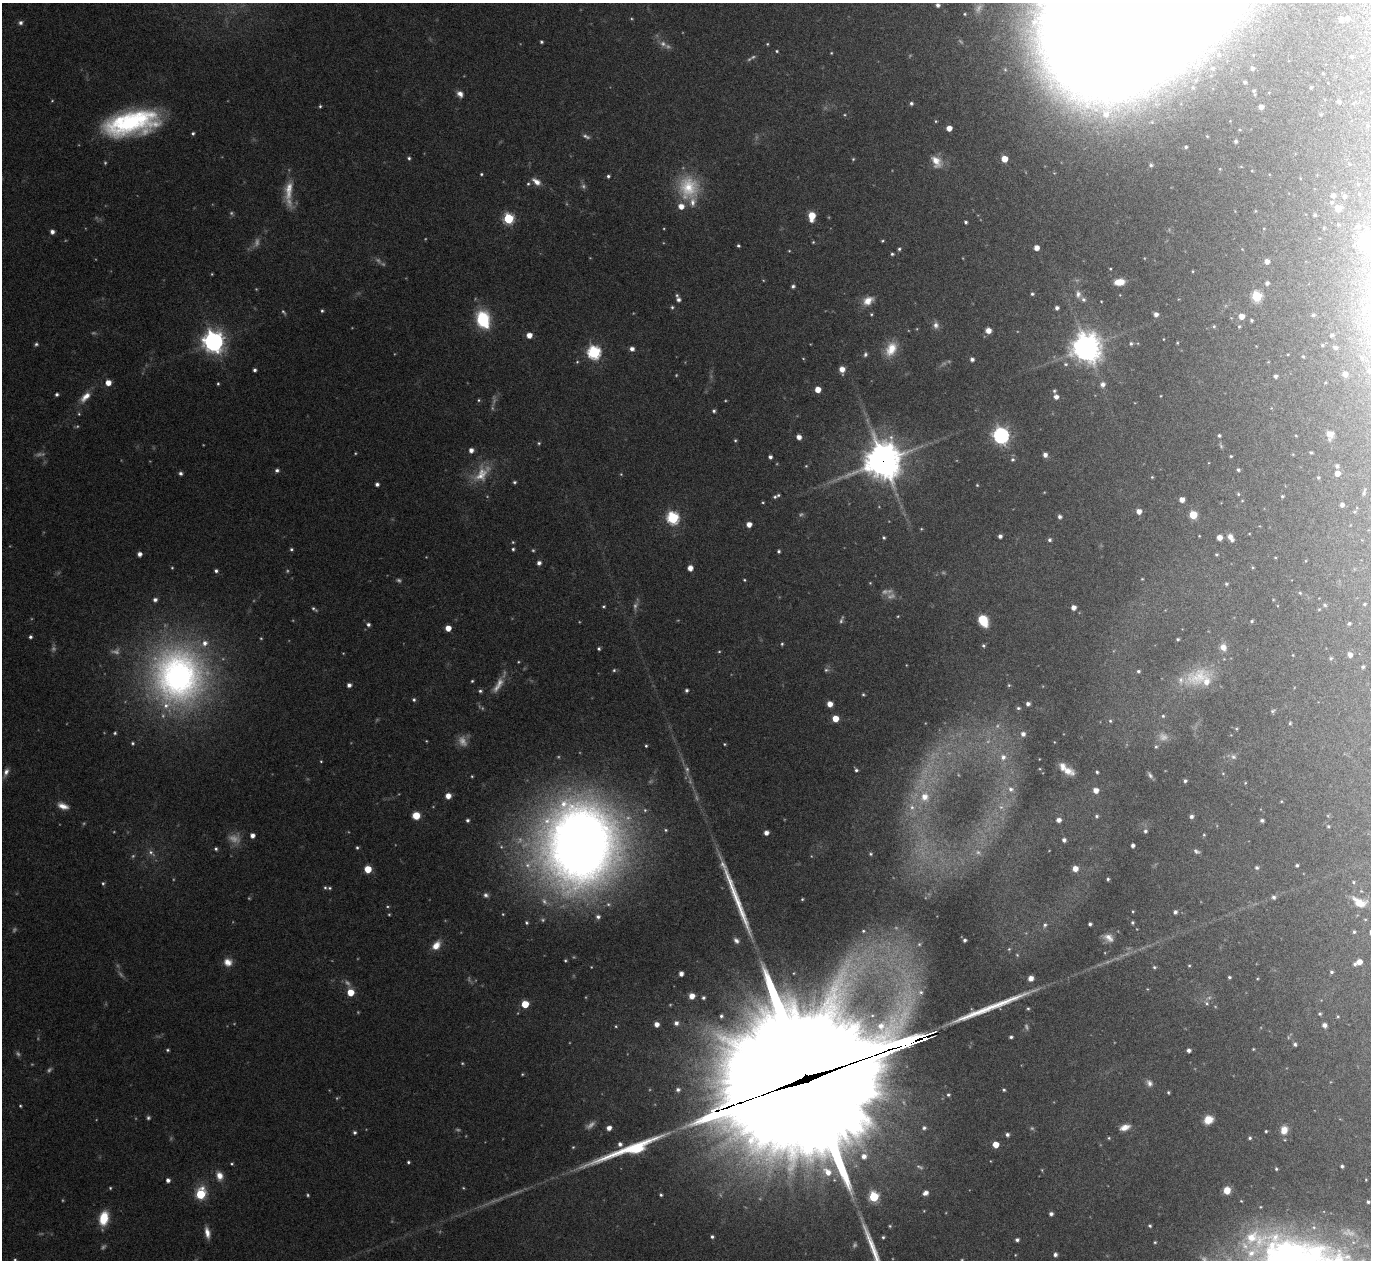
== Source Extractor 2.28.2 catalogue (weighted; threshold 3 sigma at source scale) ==
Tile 10 of 4 x 4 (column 2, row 3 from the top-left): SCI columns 1411-2779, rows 1450-2707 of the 5561 x 5540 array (HDU 1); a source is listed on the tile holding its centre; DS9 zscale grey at full resolution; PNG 1373 x 1262 px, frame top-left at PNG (2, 3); no overlay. Shown black and unused: <1% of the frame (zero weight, under 5 of 9 exposures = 4% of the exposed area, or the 3 px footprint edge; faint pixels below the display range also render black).
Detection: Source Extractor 2.28.2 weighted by HDU 2 'WHT'; one run over the whole footprint, this tile lists its part. Background 0.0837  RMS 0.0035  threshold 0.0144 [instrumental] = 3 sigma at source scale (4.09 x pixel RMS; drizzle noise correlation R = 1.36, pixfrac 0.8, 0.05/0.05 arcsec/px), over >= 5 px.
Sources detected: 472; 90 too faint to see at this stretch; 2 inside a brighter object's white glare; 4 long thin detections or spike segments (spike, bleed or trail) — not listed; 10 inside a brighter listed object's ellipse — not listed separately; the other 366 listed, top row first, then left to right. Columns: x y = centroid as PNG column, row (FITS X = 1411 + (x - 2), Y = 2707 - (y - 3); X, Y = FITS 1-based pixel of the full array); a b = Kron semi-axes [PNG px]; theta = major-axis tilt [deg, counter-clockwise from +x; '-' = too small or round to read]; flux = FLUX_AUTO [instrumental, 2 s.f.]
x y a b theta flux
938 5 5 5 - 1.1
965 14 4 3 - 0.35
1348 18 5 5 - 0.92
1341 20 5 5 - 1.3
20 23 6 5 - 1
541 42 4 3 - 0.52
767 44 4 3 - 0.33
777 51 4 3 - 0.37
831 53 3 3 - 0.28
1351 56 4 3 - 0.4
1252 68 6 6 - 0.99
1245 82 5 5 - 0.81
1311 87 3 2 - 0.32
1254 91 5 4 - 0.54
460 94 8 6 -44 1.8
1339 101 4 3 - 0.7
911 103 4 4 - 0.68
320 106 4 4 - 0.44
1261 107 4 4 - 1.7
131 123 54 23 11 52
949 128 5 4 - 2.9
193 133 3 3 - 0.61
1235 141 3 3 - 0.56
1186 147 3 3 - 0.53
409 158 5 4 - 0.61
853 159 5 4 - 0.4
1004 159 5 5 - 4.7
936 161 17 11 -59 4
1151 165 5 4 - 0.59
481 174 4 3 - 0.41
608 176 4 4 - 0.64
536 182 11 7 -37 2.5
528 184 5 5 - 0.51
688 187 32 27 -84 16
289 190 33 10 84 6.5
1359 194 3 2 - 0.23
1333 195 5 5 - 1.1
1344 196 5 5 - 0.8
1332 202 7 5 -1 0.71
1338 208 5 5 - 4.8
1315 215 4 4 - 0.59
812 216 8 5 87 6.9
508 219 6 6 - 27
966 222 4 3 - 0.59
1338 225 5 4 - 0.45
1264 228 4 3 - 0.22
1324 228 4 4 - 0.4
52 232 5 5 - 1.5
1370 239 19 18 - 20
882 241 4 3 - 0.37
813 242 4 3 - 0.33
738 246 3 3 - 0.49
1036 248 4 4 - 2.4
899 249 5 4 - 0.55
789 251 4 3 - 0.26
892 254 4 3 - 0.5
1267 261 5 5 - 2
1110 269 3 2 - 0.28
1193 271 5 3 - 0.3
1119 282 10 6 6 3.8
1267 283 4 4 - 0.98
793 286 4 4 - 0.79
1032 294 4 4 - 0.55
1078 294 10 7 -90 1.4
1256 296 6 5 - 23
678 300 5 5 - 1.1
868 301 14 10 31 3.6
1101 301 3 2 - 0.22
672 307 5 4 - 0.49
1057 308 4 4 - 1
322 311 4 3 - 0.51
871 314 4 4 - 0.37
1156 314 5 5 - 1.4
1313 315 5 5 - 0.54
1241 316 5 5 - 2.8
483 319 12 8 -75 27
1251 320 3 3 - 0.51
936 325 10 8 -82 1.5
1214 326 5 4 - 0.42
1239 326 5 4 - 0.37
988 330 5 5 - 2.7
529 335 5 5 - 2.8
1331 335 4 4 - 0.6
1163 339 3 2 - 0.23
213 342 8 7 - 250
1131 343 5 5 - 0.61
1177 343 4 3 - 0.31
36 344 5 5 - 0.6
1322 345 4 4 - 0.38
1087 347 10 9 - 410
1335 347 5 4 - 0.88
632 349 5 5 - 1.3
891 349 20 13 62 6.4
594 352 6 6 - 55
865 354 7 5 74 0.76
1288 354 4 3 - 0.24
1303 356 4 4 - 0.32
1362 358 6 5 - 0.65
972 359 4 4 - 1.1
577 362 5 4 - 0.36
1066 364 6 4 -1 0.49
842 369 6 5 - 2.8
255 370 4 3 - 0.75
1369 371 7 6 - 1.1
1345 374 5 5 - 1.9
1275 376 4 4 - 0.93
108 383 5 5 - 3.4
218 384 4 3 - 0.41
1103 384 5 5 - 1.3
818 389 5 4 - 4
1054 391 5 4 - 0.48
57 394 4 4 - 0.73
85 397 17 8 44 3.4
1056 397 5 5 - 1.6
479 400 5 4 - 0.41
714 411 4 4 - 0.67
79 414 5 4 - 0.38
1330 434 10 9 - 2.3
1001 435 7 6 - 110
1219 435 4 4 - 0.56
799 437 4 4 - 2.1
735 440 5 4 - 0.41
539 443 5 4 - 0.42
1221 446 7 4 -47 0.46
471 450 5 5 - 1.8
1311 453 3 3 - 0.44
1045 455 5 4 - 1.5
1231 456 3 3 - 0.35
770 457 4 3 - 0.98
1012 459 6 6 - 0.67
883 461 12 12 - 700
806 466 4 4 - 0.3
1337 466 4 4 - 0.83
277 470 5 4 - 0.82
1238 470 4 4 - 0.54
180 473 4 4 - 0.91
1337 473 4 4 - 2.3
482 474 30 17 53 8.1
1152 477 4 4 - 0.34
1318 478 5 4 - 0.43
514 482 4 4 - 0.54
377 484 4 4 - 0.92
977 485 4 4 - 0.31
1364 492 11 3 72 0.54
1238 494 4 4 - 0.42
1282 496 4 4 - 0.43
775 497 8 5 36 0.86
1182 500 4 4 - 2.4
763 502 4 3 - 0.32
1342 505 4 4 - 1.2
1139 511 5 5 - 2.4
1193 515 5 5 - 12
1060 517 4 4 - 0.97
673 518 6 6 - 44
749 524 5 4 - 2.5
921 529 4 3 - 0.28
1000 536 4 4 - 1.1
1199 536 3 2 - 0.22
1219 537 4 4 - 2.4
884 538 4 3 - 0.49
1231 538 10 5 -61 2.1
1050 540 5 4 - 0.75
291 549 4 4 - 0.55
513 549 4 4 - 0.51
779 551 4 4 - 0.56
139 554 4 4 - 1.6
1216 554 4 4 - 0.38
1275 557 4 3 - 0.28
1305 561 5 3 - 0.26
539 563 4 4 - 1.3
690 568 5 4 - 2.9
216 571 4 4 - 0.77
1142 579 3 3 - 0.27
744 580 4 3 - 0.33
1226 584 5 4 - 0.46
1300 593 4 4 - 0.42
155 600 5 5 - 1.1
1364 604 3 2 - 0.41
1325 605 6 4 -46 0.46
603 606 4 4 - 0.41
1073 607 4 4 - 2
314 609 8 4 -34 0.63
1319 609 4 4 - 0.31
898 616 4 3 - 0.29
983 620 10 7 -63 9.3
1252 621 5 4 - 0.46
1349 623 4 4 - 0.43
368 624 5 4 - 0.87
448 628 4 4 - 3.8
30 637 4 4 - 0.71
1178 639 3 3 - 0.45
782 644 4 4 - 0.43
983 646 4 4 - 0.49
1223 647 10 9 - 2.3
599 649 4 3 - 0.57
1293 655 4 3 - 0.25
1350 655 5 4 - 1.9
1331 658 5 5 - 0.54
1363 667 4 4 - 0.49
614 670 4 4 - 0.47
826 670 6 5 - 0.67
1138 671 4 4 - 0.59
178 676 76 69 -85 140
1199 677 42 22 20 13
472 681 3 3 - 0.39
349 685 4 4 - 1.2
1009 685 4 3 - 0.32
686 690 4 3 - 0.7
480 691 5 4 - 0.61
863 695 4 4 - 0.42
414 700 5 4 - 0.59
830 704 5 5 - 2.7
1028 704 4 4 - 1.1
1018 708 4 4 - 0.43
1272 711 6 5 - 0.57
1163 716 4 4 - 0.45
835 719 5 5 - 5.3
1110 721 5 4 - 0.49
1290 723 4 4 - 0.45
1236 729 5 4 - 0.36
115 733 4 4 - 0.43
1023 734 5 5 - 1.2
133 743 4 4 - 0.44
724 744 3 3 - 0.31
646 746 3 3 - 0.39
1156 747 6 5 - 0.54
1003 757 7 7 - 1.7
1233 757 8 7 - 1
321 761 3 3 - 0.28
856 770 5 4 - 0.64
1068 771 15 8 -25 3.5
6 772 12 6 67 1.7
1097 772 4 3 - 0.51
1223 773 5 3 - 0.26
1150 775 10 5 -57 0.91
1185 781 4 4 - 0.67
1245 783 4 3 - 0.28
1011 789 8 7 - 1.4
1096 790 5 5 - 2.6
448 796 5 5 - 2.8
925 797 14 13 - 6.4
1281 801 4 3 - 0.28
63 806 14 7 -20 2.9
912 807 10 9 - 2.8
1001 807 7 7 - 1.2
416 816 5 5 - 6.9
1097 816 5 5 - 0.58
1191 816 5 5 - 0.99
467 820 4 4 - 0.73
1059 820 4 4 - 1.6
1262 820 4 3 - 0.84
1328 826 5 4 - 0.43
666 830 6 5 - 0.53
1145 831 6 5 - 0.76
766 833 4 4 - 1.9
252 835 4 4 - 1.7
1204 835 4 4 - 0.34
1064 840 4 4 - 1
580 844 79 70 77 400
1133 845 4 4 - 0.99
357 847 4 4 - 0.51
216 849 4 4 - 0.6
1196 851 9 5 -31 0.82
151 853 12 7 -41 1.7
871 854 4 3 - 0.43
1297 865 4 3 - 0.57
1257 867 5 4 - 0.69
368 869 5 5 - 6.2
1075 869 5 5 - 2.9
1108 879 3 3 - 0.44
1353 882 4 4 - 0.36
103 883 5 4 - 0.5
325 888 5 4 - 0.43
329 888 5 4 - 0.43
1361 891 3 3 - 0.25
486 895 7 6 - 1
1274 897 5 5 - 0.86
802 899 4 3 - 0.36
1359 902 17 9 -26 4.6
1175 912 4 4 - 0.87
1132 922 4 4 - 0.46
526 923 4 4 - 0.51
1090 924 4 3 - 0.73
1045 925 6 5 - 0.74
863 931 5 4 - 0.46
1354 932 4 4 - 0.43
1109 938 12 8 -32 2.2
965 940 3 3 - 0.68
736 941 8 6 -42 1.3
919 944 6 5 - 0.59
436 945 11 8 49 3.7
565 960 3 3 - 0.39
228 962 11 10 - 2.8
1359 962 5 4 - 2.6
1189 965 4 3 - 0.35
1154 967 5 4 - 0.44
1331 972 5 4 - 0.56
681 974 4 4 - 1.6
1229 977 4 3 - 0.5
1031 978 5 5 - 2.3
1257 979 4 3 - 0.28
350 992 5 5 - 6.3
921 992 9 8 - 1.9
692 996 6 6 - 2.9
703 998 5 5 - 0.71
1207 1003 7 5 -42 0.79
525 1004 5 5 - 8.2
1028 1008 4 3 - 0.43
1320 1014 4 4 - 0.44
721 1016 4 4 - 0.62
1338 1016 4 3 - 0.33
676 1023 6 6 - 1.4
656 1024 5 4 - 2.1
1324 1025 5 4 - 1.4
1011 1037 4 3 - 0.64
1295 1044 4 4 - 0.65
1253 1049 3 3 - 0.31
168 1050 5 4 - 0.46
1189 1050 4 4 - 1.1
522 1074 4 3 - 0.32
812 1077 124 36 19 36000
1149 1083 9 7 -60 1.4
678 1090 6 5 - 0.91
1004 1090 4 3 - 0.46
1168 1092 4 3 - 0.41
948 1095 5 5 - 0.6
20 1106 3 3 - 0.38
1208 1120 9 8 - 3.8
1125 1127 12 6 17 2.6
609 1128 5 4 - 1.9
924 1128 6 6 - 0.9
1284 1130 9 7 74 3.6
1266 1131 3 3 - 0.37
355 1132 4 4 - 0.71
1007 1135 4 4 - 0.92
1109 1138 4 4 - 0.33
1250 1138 4 4 - 0.5
620 1144 5 5 - 1.1
995 1144 5 5 - 4.4
864 1156 9 8 - 2.6
408 1162 3 3 - 0.53
232 1164 4 3 - 0.41
1342 1166 3 3 - 0.62
1276 1169 3 3 - 0.41
1042 1170 5 3 - 0.29
827 1172 14 10 -43 5.1
219 1176 11 8 -72 3
168 1180 4 4 - 1.3
110 1188 4 4 - 0.39
1227 1190 6 5 - 4.4
925 1193 6 5 - 1.7
200 1194 7 6 - 18
661 1195 4 3 - 0.5
874 1197 6 5 - 20
1368 1202 4 3 - 0.66
1051 1214 4 4 - 1
104 1218 15 10 78 7.9
890 1226 4 4 - 0.38
1150 1226 4 4 - 0.54
207 1233 14 6 -80 2.5
712 1237 4 4 - 0.67
883 1237 4 3 - 0.47
1017 1240 4 3 - 0.82
1155 1242 4 4 - 0.36
1055 1254 4 4 - 1
15 1260 5 4 - 0.41
Overlapping masked pixels (flux is a lower limit): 2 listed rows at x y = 883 461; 812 1077
Isophote crosses this tile's border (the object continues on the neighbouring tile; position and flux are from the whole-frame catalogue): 3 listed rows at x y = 1370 239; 1369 371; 15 1260